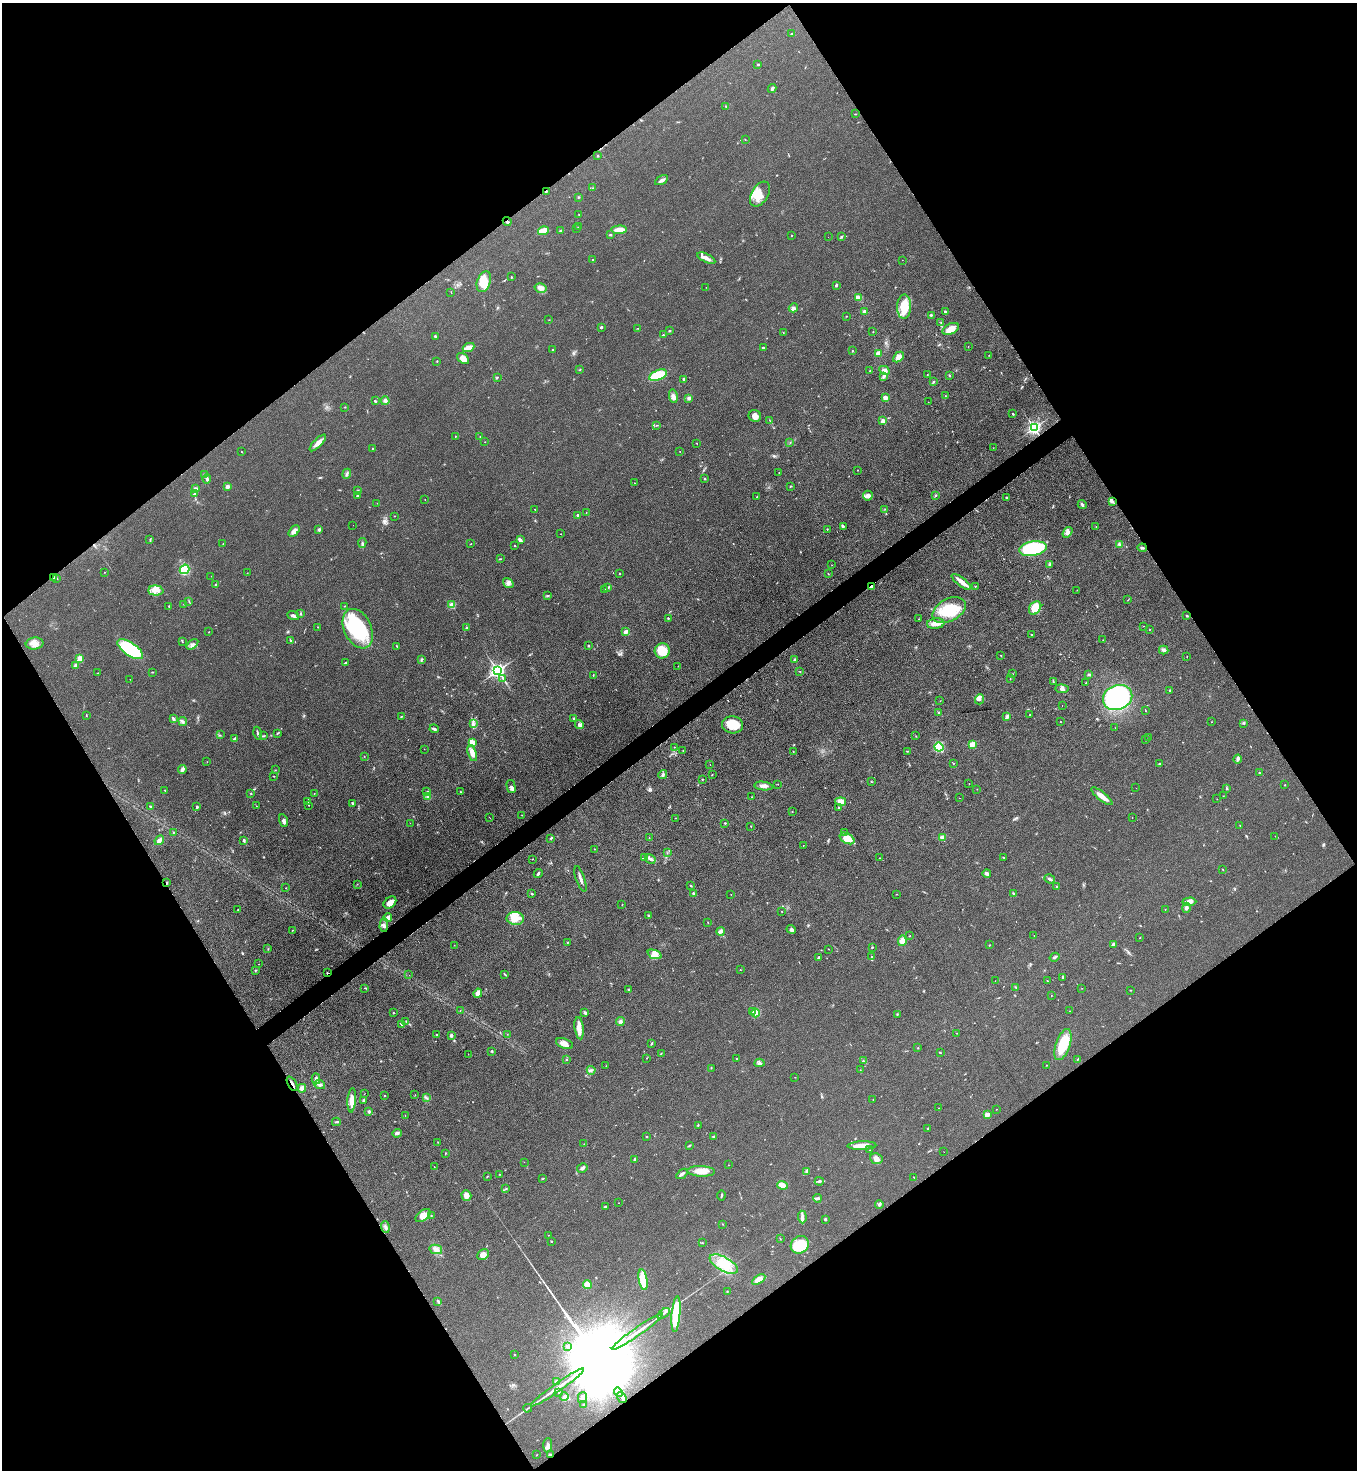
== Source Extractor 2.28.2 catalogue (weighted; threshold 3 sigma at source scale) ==
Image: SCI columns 316-5733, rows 25-5895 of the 5908 x 5918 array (HDU 1 of 3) = the unmasked area's bounding box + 8 px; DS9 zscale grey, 4 x 4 block average (1 PNG px = mean of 4 x 4 image px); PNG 1359 x 1472 px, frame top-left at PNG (2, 3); each listed source drawn as its Kron ellipse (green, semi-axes under 4 px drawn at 4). Shown black and unused: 50% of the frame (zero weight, under 3 of 4 exposures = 3% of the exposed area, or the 3 px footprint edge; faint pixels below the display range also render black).
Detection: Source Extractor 2.28.2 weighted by HDU 2 'WHT'. Background 0.0764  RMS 0.0072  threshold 0.0324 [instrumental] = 3 sigma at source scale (4.5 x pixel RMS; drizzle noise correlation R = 1.50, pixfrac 1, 0.05/0.05 arcsec/px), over >= 5 px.
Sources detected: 558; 2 too faint to see at this stretch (4 x 4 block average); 2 inside a brighter object's white glare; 6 cosmic-ray / hot-pixel residue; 1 long thin detection or spike segment (spike, bleed or trail) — neither listed nor drawn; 7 coinciding with a brighter row at this scale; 31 inside a brighter listed object's ellipse — not listed separately; of the other 509, all 500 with FLUX_AUTO >= 0.68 (the completeness limit of this list) listed and drawn (9 fainter detections not listed), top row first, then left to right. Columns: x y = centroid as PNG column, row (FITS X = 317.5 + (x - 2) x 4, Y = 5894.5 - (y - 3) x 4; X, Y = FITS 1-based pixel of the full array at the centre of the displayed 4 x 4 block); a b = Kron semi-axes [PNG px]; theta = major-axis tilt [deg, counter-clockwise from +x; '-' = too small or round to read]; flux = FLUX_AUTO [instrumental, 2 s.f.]
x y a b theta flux
792 34 3 2 - 2.7
758 64 2 2 - 12
772 89 4 2 - 11
726 106 2 2 - 2.5
855 114 2 2 - 2.6
745 139 2 2 - 1.2
598 156 2 2 - 3.9
662 180 7 3 30 14
592 188 2 2 - 1.2
546 191 2 2 - 5.3
760 194 13 8 58 53
578 197 2 2 - 3.3
579 214 2 2 - 1.8
507 221 5 3 - 8.1
579 227 2 2 - 1.7
577 228 2 2 - 1.2
619 230 7 3 3 49
543 231 6 3 19 65
561 231 3 2 - 5.3
610 235 3 2 - 4.3
791 236 2 2 - 2.5
828 237 2 2 - 0.8
841 237 3 2 - 4.4
706 258 10 3 -25 18
592 260 2 2 - 5.1
902 260 2 2 - 0.81
511 277 2 2 - 3.3
484 282 11 6 71 67
836 285 3 2 - 4.7
706 287 2 2 - 0.72
541 288 6 4 -15 22
451 292 2 2 - 1.5
858 297 4 2 - 6.2
904 307 12 7 88 110
793 308 5 3 - 12
864 312 3 2 - 7.4
945 312 2 2 - 7.4
931 315 3 2 - 5
846 316 2 2 - 1.4
549 320 2 2 - 0.87
941 322 3 2 - 3.3
601 327 2 2 - 19
637 328 2 2 - 1.3
951 329 9 5 27 45
669 331 2 2 - 3.6
873 332 2 2 - 1.7
783 333 2 2 - 1.8
663 335 2 2 - 3.7
435 336 3 2 - 4
968 346 2 2 - 1.4
469 347 6 3 26 26
763 347 3 2 - 3.7
553 350 2 2 - 2.4
852 351 2 2 - 2.5
878 353 2 2 - 81
989 355 2 2 - 1.6
898 357 6 4 44 24
463 358 7 4 -39 29
437 361 2 2 - 1.7
580 370 2 2 - 1.7
884 370 5 4 - 21
870 371 2 2 - 2.5
658 375 9 5 22 130
927 375 2 2 - 1.6
949 375 2 2 - 3
884 376 4 3 - 9.1
497 377 2 2 - 3.4
684 379 2 2 - 14
933 382 3 2 - 2.9
673 396 7 3 -79 13
945 396 2 2 - 1.6
689 398 3 3 - 11
885 398 2 2 - 88
375 401 3 2 - 3.9
385 401 4 4 - 10
928 402 2 2 - 0.86
345 407 2 2 - 1.9
1013 414 2 2 - 3.7
755 416 6 6 - 27
770 421 2 2 - 1.2
883 421 2 2 - 66
656 425 2 2 - 1.3
1034 428 2 2 - 1400
455 436 2 2 - 3.7
480 437 2 2 - 1.3
485 442 2 2 - 1.1
790 442 2 2 - 1.2
318 443 11 4 46 28
697 443 2 2 - 1.5
993 448 2 2 - 0.85
372 449 2 2 - 1.9
241 451 2 2 - 1.5
680 451 2 2 - 1.2
857 470 2 2 - 1.2
779 472 2 2 - 0.96
205 474 2 2 - 6.9
347 474 5 2 - 6.1
207 478 5 2 - 6.7
704 479 2 2 - 17
634 483 2 2 - 1.1
227 486 2 2 - 56
790 486 2 2 - 3.2
195 489 2 2 - 57
358 490 3 2 - 1.6
195 494 3 2 - 6.7
936 495 3 2 - 3.2
357 496 2 2 - 3.1
868 496 5 5 - 17
757 497 2 2 - 1.3
1006 497 3 2 - 2.9
425 500 2 2 - 0.75
1112 502 3 2 - 6.6
377 503 2 2 - 1.2
1082 504 4 2 - 7.8
535 509 2 2 - 2.5
885 509 2 2 - 1.8
586 512 2 2 - 0.81
578 515 2 2 - 6.8
394 516 2 2 - 1.8
353 525 2 2 - 0.73
843 526 3 3 - 4.7
1096 527 2 2 - 1.6
319 529 2 2 - 31
827 529 2 2 - 2.3
294 531 7 4 48 24
1067 532 6 4 55 15
560 534 2 2 - 1.1
150 540 3 2 - 2.3
520 540 4 3 - 12
362 543 5 2 - 6
223 544 3 2 - 1.9
471 544 2 2 - 2
1119 544 3 2 - 5.2
515 546 2 2 - 3.9
1142 548 4 2 - 7.1
1033 549 14 7 10 390
500 559 3 2 - 2.5
831 565 2 2 - 0.86
1050 565 4 2 - 6
185 569 5 4 - 190
104 572 2 2 - 1.4
247 573 2 2 - 0.99
619 573 2 2 - 2.6
828 574 2 2 - 1.8
211 576 2 2 - 1
53 577 2 2 - 4.6
57 579 2 2 - 2.2
961 582 12 3 -38 33
508 583 6 4 -36 13
215 585 2 2 - 2.8
872 586 3 2 - 7
975 586 2 2 - 2.4
607 588 3 2 - 5.1
605 590 2 2 - 1.5
1077 590 2 2 - 0.86
156 591 7 5 -3 24
548 596 2 2 - 1.8
1128 600 2 2 - 1
189 601 2 2 - 2.3
184 604 2 2 - 1.1
452 605 2 2 - 140
169 606 2 2 - 3.1
344 606 3 2 - 2.3
1035 608 7 5 54 87
949 610 18 11 28 160
301 614 4 2 - 2.5
293 616 6 3 -17 11
1187 616 3 2 - 3.5
668 618 2 2 - 3.1
918 619 2 2 - 1.3
936 624 9 5 5 28
1143 626 2 2 - 1.7
318 627 2 2 - 2
466 628 3 2 - 3.1
358 629 21 13 -64 390
1149 629 2 2 - 1.5
209 632 2 2 - 1.4
626 632 3 2 - 15
1032 635 2 2 - 2
290 640 4 2 - 4.5
1103 640 2 2 - 0.83
182 642 2 2 - 1.4
35 644 9 6 9 27
192 644 7 3 39 13
397 646 3 2 - 2.4
589 646 3 2 - 3.2
130 649 15 6 -34 320
1164 650 5 3 - 12
662 651 7 7 - 93
1001 655 2 2 - 1.4
1187 657 2 2 - 1.4
80 658 2 2 - 160
421 659 3 2 - 3.3
795 660 3 2 - 5.3
345 663 3 2 - 4.4
75 666 3 3 - 11
678 666 2 2 - 2
498 671 3 2 - 1700
152 672 2 2 - 2.4
800 672 2 2 - 2
98 673 2 2 - 1.2
1012 674 2 2 - 1.9
593 675 2 2 - 1.7
1089 675 3 2 - 5.9
503 678 2 2 - 2
130 679 2 2 - 1.6
1010 679 2 2 - 1.6
1053 681 3 2 - 2.9
1085 683 2 2 - 2
1062 689 7 3 -4 10
1170 690 3 2 - 4.3
1118 697 15 12 21 660
979 699 5 2 - 5.8
940 701 2 2 - 1.1
1062 706 2 2 - 0.76
1146 711 2 2 - 1.5
939 713 2 2 - 4.7
86 715 2 2 - 2.5
1029 715 3 2 - 2
401 716 2 2 - 2.7
1007 716 4 3 - 8.8
173 719 4 2 - 8.9
574 719 3 2 - 4.8
183 722 4 3 - 8.9
1060 722 2 2 - 2
1212 722 2 2 - 1.1
1244 723 3 2 - 3
473 724 4 2 - 8.6
579 725 5 3 - 12
733 725 10 8 -2 84
1115 728 2 2 - 0.73
434 729 4 3 - 9.3
257 733 6 2 -78 6.4
278 733 3 2 - 2.7
220 735 2 2 - 2.2
263 736 4 2 - 4
916 736 2 2 - 1.3
1148 737 2 2 - 4
235 739 3 2 - 16
1146 740 2 2 - 1.2
472 742 3 2 - 45
972 744 2 2 - 150
674 747 2 2 - 1.2
939 747 4 4 - 89
424 749 2 2 - 0.74
683 751 2 2 - 2
793 751 2 2 - 1.1
907 751 2 2 - 2.2
472 753 8 4 -73 37
364 756 2 2 - 1.4
1238 759 4 2 - 13
207 762 2 2 - 1.2
953 763 2 2 - 1.7
1159 764 3 2 - 4.3
710 765 2 2 - 0.88
182 769 4 3 - 18
275 770 2 2 - 2
1259 773 2 2 - 3.1
663 774 5 3 - 8
712 775 2 2 - 2.1
273 776 3 2 - 1.9
703 779 2 2 - 1.9
871 782 2 2 - 1.8
969 783 2 2 - 1
778 784 2 2 - 1.1
1285 785 2 2 - 1.2
511 786 7 3 -76 11
763 786 9 3 -6 17
1136 788 2 2 - 0.68
1227 788 2 2 - 5.5
977 789 2 2 - 1.3
165 790 3 2 - 2.8
427 792 3 2 - 2.8
460 792 2 2 - 1.5
314 793 2 2 - 1.5
251 794 2 2 - 2.1
428 796 4 2 - 7.1
1102 796 13 3 -39 51
1223 796 2 2 - 1.3
752 797 2 2 - 0.94
960 798 2 2 - 0.78
1217 799 2 2 - 1.3
308 801 3 2 - 2.6
841 802 5 3 - 54
352 803 2 2 - 6.2
309 805 2 2 - 2.5
150 806 3 2 - 3.4
256 806 2 2 - 1
197 807 3 2 - 6
839 808 2 2 - 9.5
792 812 2 2 - 1.1
522 815 2 2 - 1
489 817 3 2 - 2.1
676 818 2 2 - 1.3
1132 818 2 2 - 1.1
283 821 7 3 -72 14
410 823 2 2 - 0.93
725 823 2 2 - 8.8
1240 825 2 2 - 1.4
751 826 2 2 - 3.3
173 832 2 2 - 2.2
844 832 2 2 - 3
1275 836 2 2 - 1.1
649 837 2 2 - 1
942 837 3 2 - 25
551 838 3 2 - 4.8
847 838 8 5 -29 51
159 840 5 3 - 18
244 840 3 2 - 6.5
803 845 2 2 - 1
595 849 2 2 - 1.3
667 853 2 2 - 1.3
1004 857 3 2 - 2.6
644 858 3 3 - 5.6
879 858 2 2 - 1.4
533 859 2 2 - 1.3
650 859 6 3 -33 13
1223 869 2 2 - 1.7
538 873 5 2 - 7.2
987 873 4 2 - 16
580 879 13 2 -71 15
1050 879 5 2 - 7.7
167 882 2 2 - 3
357 884 2 2 - 1.4
691 886 3 2 - 2.7
1057 887 2 2 - 5
286 888 2 2 - 1.3
694 893 3 2 - 7.2
1013 893 3 2 - 4.3
532 894 3 2 - 3.1
897 894 2 2 - 1.2
731 895 2 2 - 1.2
390 902 7 5 40 36
1189 902 7 4 4 24
622 904 2 2 - 1.6
1186 908 5 3 - 9.6
1165 909 2 2 - 1
238 910 2 2 - 1.4
782 912 2 2 - 1.4
649 915 3 2 - 4.5
388 917 4 3 - 25
515 919 8 6 -3 39
708 922 2 2 - 1.5
384 925 7 3 89 13
791 929 5 3 - 9.9
292 930 2 2 - 1.7
721 931 4 3 - 18
1034 935 2 2 - 1.7
910 936 2 2 - 1.8
1140 938 2 2 - 1.4
902 941 5 4 - 35
567 943 2 2 - 2.2
1114 944 4 2 - 8.8
454 945 2 2 - 1.4
989 945 2 2 - 1.7
872 947 2 2 - 2.6
268 949 2 2 - 1.6
828 949 2 2 - 1.1
654 954 7 3 -22 20
872 957 2 2 - 2.9
1054 957 5 2 - 7.6
818 958 3 2 - 6.1
259 964 2 2 - 0.87
256 970 3 2 - 3.2
740 970 2 2 - 1.2
327 973 2 2 - 2.8
409 975 2 2 - 0.82
505 975 4 2 - 3.6
1063 977 3 2 - 4.4
995 981 2 2 - 0.68
1047 981 2 2 - 2.1
1016 987 2 2 - 1.9
365 988 3 2 - 2.1
1082 988 2 2 - 1.1
629 990 2 2 - 7.8
1131 990 2 2 - 1.7
478 993 4 3 - 29
1051 995 2 2 - 0.96
460 1010 2 2 - 1.1
753 1011 2 2 - 3.2
1069 1011 2 2 - 1.2
393 1013 2 2 - 2.7
585 1013 3 2 - 8.8
756 1013 4 3 - 60
897 1014 3 2 - 2
406 1021 2 2 - 2
620 1021 4 4 - 11
402 1024 4 2 - 4.9
579 1028 11 4 -83 36
957 1033 2 2 - 1.3
437 1034 2 2 - 1.9
507 1034 2 2 - 1
451 1036 3 3 - 6
564 1043 9 5 -20 27
651 1043 2 2 - 5.2
1063 1044 16 7 71 130
918 1048 2 2 - 1.5
492 1051 2 2 - 5.9
940 1052 2 2 - 3.4
661 1053 2 2 - 1.4
468 1054 2 2 - 0.95
646 1058 2 2 - 1
736 1059 2 2 - 5
1078 1059 3 2 - 2.8
566 1060 2 2 - 2.3
863 1061 3 2 - 4.1
759 1063 5 2 - 7.1
1047 1065 2 2 - 1.1
606 1066 2 2 - 0.9
711 1068 2 2 - 1.5
591 1070 4 2 - 4.9
860 1070 2 2 - 1.4
795 1077 2 2 - 1.2
316 1079 5 3 - 11
292 1084 8 2 -60 13
320 1085 5 3 - 10
302 1088 4 3 - 22
364 1094 2 2 - 0.91
415 1095 2 2 - 1.3
385 1096 2 2 - 3.4
426 1098 3 2 - 3.8
873 1099 3 2 - 1.4
352 1100 12 4 86 48
364 1100 3 2 - 4.1
939 1108 2 2 - 1.7
996 1109 2 2 - 1.6
369 1112 3 3 - 5.7
987 1115 2 2 - 82
405 1116 2 2 - 1.5
336 1122 4 2 - 4.2
698 1125 2 2 - 1.8
928 1128 3 2 - 3.2
397 1133 4 2 - 9.4
646 1137 2 2 - 2.8
714 1137 2 2 - 7.4
438 1142 2 2 - 2.4
584 1144 2 2 - 1.3
689 1146 4 2 - 3.6
862 1146 14 4 2 32
869 1150 2 2 - 1.3
944 1152 2 2 - 1.8
445 1153 3 2 - 2.2
635 1159 4 2 - 7.4
876 1159 6 5 - 24
524 1162 2 2 - 0.83
729 1165 2 2 - 1.1
434 1166 2 2 - 1.7
582 1168 5 3 - 11
701 1171 14 5 -2 46
806 1171 2 2 - 4.6
499 1174 2 2 - 1.7
682 1174 6 2 37 13
487 1177 2 2 - 2.8
914 1177 2 2 - 1.4
543 1178 2 2 - 2.8
819 1181 4 2 - 8.4
782 1185 5 4 - 31
506 1189 3 2 - 3.7
466 1195 5 5 - 28
721 1196 5 2 - 4.6
817 1198 4 2 - 13
619 1203 2 2 - 1.1
879 1204 4 2 - 9.2
605 1207 3 2 - 4.4
423 1215 9 5 36 30
431 1216 2 2 - 4
802 1217 6 3 -87 13
825 1219 2 2 - 5.6
723 1224 2 2 - 1.5
385 1227 6 3 -72 9.6
548 1235 2 2 - 1.4
780 1239 2 2 - 1.4
552 1241 2 2 - 2.6
702 1243 2 2 - 2.1
800 1245 9 8 - 150
436 1249 6 4 -13 18
483 1254 6 5 - 25
724 1264 15 7 -29 80
759 1279 7 4 33 28
643 1280 11 4 -80 130
587 1284 4 4 - 32
727 1291 2 2 - 1.6
438 1301 4 2 - 4.5
663 1313 7 2 35 7.9
676 1314 18 4 85 180
637 1332 31 2 35 59
567 1346 2 2 - 3.2
514 1354 2 2 - 1.8
556 1381 3 2 - 4.8
557 1387 32 2 35 64
559 1392 2 2 - 3.1
618 1392 5 2 - 4700
564 1397 4 3 - 11
622 1397 6 2 -57 5500
582 1398 5 3 - 12
584 1404 2 2 - 1.5
528 1408 4 2 - 4.9
548 1445 7 3 87 16
536 1455 2 2 - 1.4
550 1455 3 2 - 5.1
Overlapping masked pixels (flux is a lower limit): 9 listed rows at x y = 546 191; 507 221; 53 577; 872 586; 167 882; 327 973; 292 1084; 622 1397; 550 1455
Diffuse or blended objects may show on this block-average render without a row.